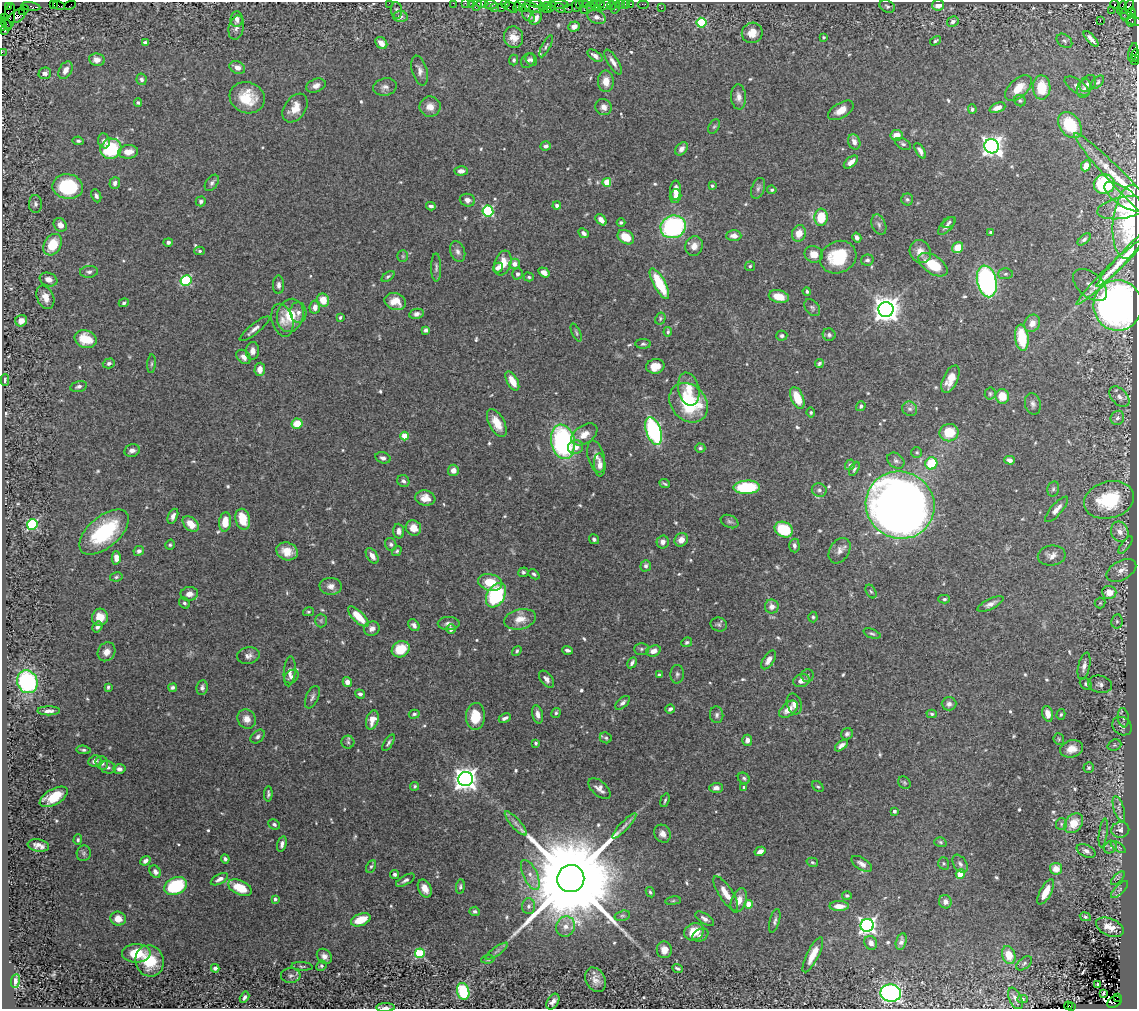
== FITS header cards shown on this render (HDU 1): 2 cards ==
NAXIS1  =                 1135
NAXIS2  =                 1007

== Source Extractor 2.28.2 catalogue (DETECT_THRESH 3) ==
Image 1135 x 1007 px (HDU 1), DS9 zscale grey, 1 PNG px = 1 image px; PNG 1139 x 1011 px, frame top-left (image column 1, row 1007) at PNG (2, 2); each listed source drawn as its Kron ellipse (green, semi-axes under 4 px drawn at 4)
Background 4.38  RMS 0.034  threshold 0.103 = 3 sigma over >= 5 px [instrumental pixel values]
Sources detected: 627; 1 with non-positive FLUX_AUTO (blend fragments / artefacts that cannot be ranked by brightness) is neither listed nor drawn; of the other 626, the 500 brightest by FLUX_AUTO listed and drawn (126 fainter detections omitted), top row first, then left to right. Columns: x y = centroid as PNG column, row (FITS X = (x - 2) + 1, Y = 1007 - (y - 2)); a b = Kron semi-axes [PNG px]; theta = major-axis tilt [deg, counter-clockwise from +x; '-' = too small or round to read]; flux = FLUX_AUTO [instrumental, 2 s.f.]
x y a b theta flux
54 3 4 3 - 1400
389 3 2 2 - 19
453 3 2 2 - 83
465 3 3 2 - 140
471 3 2 2 - 100
482 4 6 3 -1 270
505 4 5 3 - 560
536 4 6 3 -11 1200
560 4 8 3 -3 890
579 4 3 2 - 260
585 4 3 2 - 250
593 4 3 3 - 290
601 4 4 3 - 320
621 4 3 3 - 330
625 4 2 2 - 53
631 4 3 2 - 170
643 4 6 2 0 110
70 5 6 4 26 250
477 5 6 4 70 830
491 5 6 4 -2 1900
520 5 8 3 48 590
596 5 6 3 62 440
604 5 6 3 34 650
611 5 5 4 - 100
938 5 6 5 - 20
1114 5 4 3 - 2400
8 6 4 3 - 170
31 6 10 3 -10 450
59 6 6 3 -16 360
530 6 12 3 -25 1700
547 6 4 3 - 940
551 6 6 3 61 610
576 6 5 2 - 340
887 6 8 5 -29 5.4
511 7 7 2 -44 570
525 7 4 3 - 670
542 7 2 2 - 220
590 7 4 2 - 610
616 7 6 2 72 120
1123 7 6 4 89 290
494 8 3 3 - 240
501 8 3 3 - 520
522 8 3 3 - 1100
560 8 6 3 -41 280
568 8 2 2 - 140
661 8 2 2 - 34
547 9 4 2 - 850
24 10 5 2 - 270
396 10 8 5 -83 6.1
584 10 2 2 - 130
1111 10 2 2 - 51
1127 10 11 4 66 2100
1131 13 4 3 - 1300
17 16 9 6 30 2600
400 16 7 5 4 9
528 16 7 4 -35 4.4
10 17 14 5 82 1800
596 17 9 6 -20 11
1129 17 14 5 -33 1200
5 18 3 2 - 180
536 18 7 5 54 13
237 19 8 6 88 11
1100 21 2 2 - 320
953 22 6 5 - 8
1131 22 5 2 - 240
5 23 7 3 -41 670
701 23 5 5 - 160
3 26 4 2 - 540
574 27 6 5 - 16
236 28 12 7 77 13
4 31 3 2 - 350
752 33 10 10 - 26
514 37 11 9 -77 27
823 37 4 3 - 4
1091 39 10 4 -47 13
936 41 6 3 32 4.1
1064 41 8 6 -36 5.5
145 42 4 3 - 5
381 43 7 5 -46 18
546 46 12 4 64 5.3
2 52 2 2 - 88
1133 52 9 3 77 860
1136 55 6 2 87 500
595 56 9 4 -36 12
97 60 8 6 -10 18
514 60 5 4 - 4.5
528 60 8 6 49 7.2
531 60 7 5 -51 5.5
1134 60 5 3 - 380
613 62 14 5 -58 14
237 67 8 6 -24 16
65 70 9 6 60 17
419 70 15 7 -75 13
45 73 6 5 - 10
142 79 6 5 - 6.8
606 81 11 8 -88 25
1098 82 8 5 45 4.5
1088 84 9 7 47 8.6
316 85 10 6 21 13
1077 86 14 6 -34 10
385 87 12 8 12 12
1042 87 12 9 -89 66
1018 88 16 9 42 36
1084 88 10 7 75 8.3
739 97 13 7 -86 13
247 98 18 15 -19 70
1020 101 6 5 - 4
138 102 4 3 - 4
430 107 10 10 - 21
604 107 8 7 - 13
295 108 16 10 56 32
997 108 8 4 21 17
972 109 5 4 - 5.4
841 110 14 7 31 25
1070 125 14 10 -54 100
714 127 8 5 61 4.1
896 135 6 5 - 28
78 141 6 4 -9 4.4
104 141 7 6 - 11
854 142 8 6 -67 12
903 144 8 5 -28 5.7
546 146 5 4 - 6.8
992 146 7 7 - 1300
111 149 10 10 - 150
681 149 7 5 50 11
920 151 9 4 -59 9.6
128 152 10 7 5 24
851 162 8 5 41 15
1086 166 6 4 65 24
461 171 7 4 1 14
607 182 4 4 - 64
115 183 6 5 - 8.4
212 183 9 5 55 7
1104 184 10 9 - 170
712 186 4 3 - 3.8
1125 186 72 8 -46 82
68 187 15 12 -9 160
758 188 11 6 69 7.4
676 190 10 5 87 16
772 190 5 4 - 3.8
96 196 7 4 -65 6.8
675 196 7 5 76 9.6
1123 197 22 9 -35 25
907 199 6 6 - 5.1
467 200 8 6 -15 10
201 201 5 5 - 5.3
35 204 9 6 -87 6.9
431 206 5 3 - 7.2
557 206 4 4 - 9.6
1123 208 26 10 10 62
488 211 5 5 - 250
821 217 8 6 87 65
601 220 6 4 -47 14
621 222 4 4 - 4.4
949 222 7 5 30 4.7
1129 222 37 16 85 140
60 225 7 6 - 16
879 225 10 7 -68 8.5
947 226 11 5 46 8.1
673 227 13 11 18 350
991 232 4 3 - 4.8
584 233 5 3 - 6.6
799 233 8 7 - 28
734 236 7 5 1 13
626 237 9 6 -33 46
857 238 5 4 - 11
1084 239 8 4 41 5.4
168 242 5 4 - 7.1
52 245 11 8 60 63
694 246 10 8 69 16
958 247 6 5 - 39
200 251 5 4 - 4.4
920 251 12 10 -60 22
458 252 10 7 -70 9.8
814 254 9 8 - 22
403 256 5 5 - 3.7
1126 256 42 5 47 47
838 257 19 15 26 110
867 260 6 5 - 6.2
503 263 13 8 70 33
514 264 5 5 - 15
933 265 16 9 -33 73
750 266 5 5 - 4.4
436 267 14 5 -89 7.3
498 268 5 4 - 11
89 272 9 6 6 7.4
544 272 6 4 -34 15
1109 273 45 5 44 31
518 274 5 5 - 8.7
1005 274 7 5 3 5.1
388 276 7 4 37 4.4
529 277 5 4 - 4
49 279 9 6 -20 14
186 280 5 5 - 200
987 281 16 9 -78 490
659 284 17 6 -61 95
279 285 9 5 -90 8.2
1090 285 20 12 -42 17
807 292 4 4 - 4.1
45 297 12 8 -67 22
779 297 10 6 -13 41
323 300 6 6 - 37
395 302 11 8 -17 28
124 303 5 4 - 5
1118 305 25 24 - 1300
315 307 6 5 - 14
812 308 9 6 -49 6
886 309 7 7 - 2700
298 313 10 8 -85 14
417 314 7 5 13 9
290 315 17 13 75 65
340 318 4 3 - 3.7
660 319 6 5 - 3.8
282 320 17 10 -74 20
21 321 6 5 - 17
1032 323 9 7 59 20
255 329 19 5 39 12
426 330 4 4 - 6.7
668 332 5 4 - 4.1
576 333 9 3 -67 4.2
829 335 6 6 - 5.8
782 336 5 5 - 5.4
1022 338 13 6 -83 95
86 339 11 8 -18 54
643 344 8 5 0 4.9
252 351 9 6 85 14
244 357 8 6 -46 13
109 363 6 5 - 6.2
819 363 4 3 - 4.4
151 364 9 4 85 4.4
655 366 9 7 12 30
260 369 7 5 85 15
950 379 15 7 65 33
5 380 6 3 90 4.8
512 381 10 5 -60 32
79 386 8 5 13 6.8
689 389 17 10 -77 34
990 394 6 5 - 3.9
1002 396 7 7 - 44
1119 397 12 7 -46 14
797 398 11 6 -68 54
689 403 21 17 -48 180
1033 404 11 7 -77 9.9
861 406 5 4 - 5.4
910 409 8 7 - 7.7
811 412 5 4 - 3.6
1117 418 7 6 - 8.4
497 423 15 8 -62 34
297 424 5 5 - 46
654 431 14 7 -70 370
949 433 9 8 - 64
584 434 14 9 35 25
405 436 4 4 - 56
563 442 17 11 -78 390
576 447 8 6 19 16
700 448 5 4 - 4.6
132 450 8 6 13 9.4
917 452 5 5 - 3.8
596 456 16 8 -74 15
383 458 8 5 -17 8.4
1009 460 5 4 - 9.2
896 461 9 7 -37 7.7
931 463 6 6 - 87
600 465 11 5 -86 17
850 465 5 5 - 4.3
854 469 8 4 61 4.9
453 470 5 5 - 16
403 481 6 5 - 7.4
665 484 5 2 - 3.7
747 487 13 6 3 150
1053 489 8 5 75 5.6
819 490 7 6 - 7.2
425 498 10 7 -11 22
1109 500 25 18 15 160
900 505 35 33 -30 2800
1057 509 16 5 49 17
173 516 8 4 66 11
243 519 10 7 -76 58
225 522 9 6 83 39
729 522 9 6 -23 6
32 524 5 5 - 270
191 524 9 6 -42 31
413 528 8 7 - 25
784 530 9 7 -27 96
399 531 7 5 -87 12
104 532 29 15 40 180
1120 532 10 8 -69 23
594 539 5 4 - 6.3
681 540 7 6 - 19
663 542 6 6 - 12
391 544 6 5 - 6.5
170 545 5 4 - 3.7
1125 545 10 2 54 3.6
794 546 7 5 -88 7.3
139 551 5 4 - 8
287 551 11 8 -19 38
397 551 5 4 - 3.9
840 551 14 9 58 16
1052 555 14 10 6 17
372 556 8 5 -56 18
116 558 6 4 -88 17
646 566 6 5 - 7.8
1121 570 16 9 29 23
523 572 5 5 - 5.1
534 574 6 4 -42 4.8
116 577 6 4 11 4.2
490 582 12 8 -13 59
331 586 11 8 -3 16
871 591 7 5 -61 4.6
1109 592 7 6 - 38
189 594 9 7 7 15
496 595 13 8 60 210
944 599 6 4 1 4.4
184 603 6 5 - 4.6
1100 603 5 5 - 4.2
990 604 14 5 27 12
772 606 7 7 - 13
308 612 5 4 - 3.8
100 617 8 8 - 37
358 617 13 5 -44 53
813 617 5 4 - 4.4
520 619 16 10 12 30
321 620 7 5 -90 4.8
1117 621 7 5 79 5.2
449 624 11 6 -2 10
719 624 8 7 - 6.4
414 625 6 5 - 9.1
97 627 6 4 56 7.4
372 629 8 7 - 12
451 629 5 4 - 11
872 633 9 4 -19 4.4
687 642 6 4 24 4.5
401 649 9 8 - 54
641 649 7 6 - 5.5
568 650 5 3 - 7.1
517 651 5 4 - 4.2
653 651 7 5 18 17
107 652 10 8 55 20
248 656 11 8 10 12
769 660 10 5 57 15
632 663 6 3 60 6.1
1084 666 14 5 77 12
290 671 15 6 85 14
677 674 9 6 88 7
659 675 4 3 - 5.9
807 675 6 6 - 4.8
291 677 8 6 34 8
546 679 10 6 -52 13
801 681 8 6 17 13
27 682 11 10 - 320
347 682 5 4 - 14
1086 684 7 5 -45 5.3
1100 684 12 8 -11 11
108 687 4 3 - 3.9
173 688 4 4 - 5.8
202 688 7 5 84 6.7
360 694 5 4 - 5.8
312 697 12 6 66 7.8
623 703 9 4 42 7.6
794 704 10 7 -71 17
949 704 7 6 - 10
670 709 5 3 - 6.9
789 709 11 6 41 26
49 711 11 4 0 10
556 713 5 4 - 4.1
414 714 5 4 - 5.1
538 714 9 5 -76 13
932 714 5 4 - 4.5
1048 714 8 5 -74 22
1061 714 5 4 - 3.6
717 715 8 6 -83 7.8
475 716 13 9 86 53
505 718 6 3 27 7.2
1123 718 9 5 -81 7.2
247 719 10 8 -53 20
372 720 10 6 73 21
1122 726 10 8 -38 10
847 734 6 5 - 6.1
258 736 8 5 43 6.8
606 738 6 5 - 4.5
1059 739 6 5 - 3.9
747 740 5 5 - 14
348 742 6 6 - 5.1
388 743 9 4 58 6
536 743 3 3 - 4.2
1114 745 7 5 21 4.7
841 746 7 4 39 10
1071 749 11 8 14 25
83 750 7 4 -5 4.6
95 761 6 5 - 11
102 763 7 6 - 9.7
108 767 8 6 -17 7.5
1089 768 5 5 - 4.8
119 769 6 4 -4 11
744 778 6 5 - 5.1
465 779 7 7 - 2000
904 783 7 5 -46 4.1
415 786 4 4 - 4
818 786 6 4 -44 3.9
744 787 3 3 - 4.7
716 788 7 5 2 9.6
599 789 13 7 -42 14
268 794 8 4 88 4.9
54 797 16 7 30 58
665 800 7 3 72 4.1
1119 809 13 5 -74 9
894 811 3 3 - 7
516 823 15 5 -49 11
1074 823 11 8 50 42
274 824 6 4 -27 5.8
1061 824 6 5 - 4.7
624 826 17 4 47 12
1120 830 9 8 - 9.4
1103 833 14 3 83 5.6
662 834 9 8 - 15
78 840 5 4 - 4.3
940 842 6 4 -18 4
282 844 8 4 75 8.9
38 846 11 6 -10 15
1110 847 7 5 47 5.9
1118 847 8 4 -35 4.4
760 851 6 4 29 13
1086 851 10 6 -26 9.4
84 853 8 7 - 5.9
225 859 4 4 - 5.7
145 861 5 4 - 8.7
812 862 6 4 -16 3.9
944 863 6 5 - 3.8
862 864 11 6 -33 13
960 864 10 6 -57 8.8
371 866 6 4 61 4.3
1056 869 6 5 - 30
155 872 7 5 -56 8.2
394 874 4 4 - 6.7
960 874 5 4 - 57
530 875 16 7 -65 19
1118 878 9 4 45 4.7
219 879 9 5 28 11
571 879 14 13 - 74000
405 880 10 4 29 7.4
176 886 12 8 24 170
460 887 7 4 82 4.5
240 888 13 7 -24 60
425 888 9 6 -63 19
1120 889 11 5 45 6.3
650 892 5 4 - 4.1
1046 892 14 5 62 39
726 893 20 7 -57 30
847 895 5 4 - 4.2
275 899 4 4 - 6.7
739 900 13 7 68 24
673 901 8 4 8 3.9
945 902 6 6 - 14
749 904 4 4 - 42
529 906 8 6 87 8.4
839 906 10 5 0 20
475 911 5 4 - 5.3
622 916 8 5 16 5.1
1085 917 5 4 - 4.3
118 919 8 7 - 24
705 919 11 5 -32 9.8
361 920 10 6 21 52
775 921 12 5 75 7.3
867 925 6 6 - 850
566 926 10 9 - 20
1110 927 15 8 -22 28
694 932 10 8 24 47
700 935 8 6 29 7.1
901 941 8 5 75 9.1
871 943 7 6 - 13
664 950 8 7 - 21
497 951 13 4 35 7.4
136 953 14 9 1 64
420 953 5 4 - 160
813 955 19 6 63 35
1009 955 9 6 -73 43
324 956 8 6 -45 13
488 959 7 4 7 3.7
150 961 16 14 -72 78
1024 963 9 5 38 5.6
302 966 10 3 -3 3.7
321 966 5 5 - 4.8
215 968 4 4 - 6.2
677 968 5 3 - 4.5
291 976 10 7 3 9
595 980 13 9 -62 21
15 981 7 4 81 8.2
1098 985 4 3 - 4.5
463 991 8 6 -76 150
891 993 10 8 -10 780
1103 994 3 2 - 7.4
244 997 6 4 60 7.4
1118 997 3 2 - 750
1015 998 11 6 -65 11
1023 999 5 4 - 4.5
553 1002 9 5 58 12
1114 1002 7 5 31 1500
1068 1006 4 3 - 370
385 1007 9 3 1 8.5
1071 1007 3 2 - 400
At the frame edge (FLAGS 8, measured only in part): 15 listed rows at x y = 54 3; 389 3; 453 3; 465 3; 471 3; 482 4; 505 4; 536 4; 477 5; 520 5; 3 26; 2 52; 1136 55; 1134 60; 385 1007
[126 fainter detections neither listed nor drawn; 1 non-positive-flux detection neither listed nor drawn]